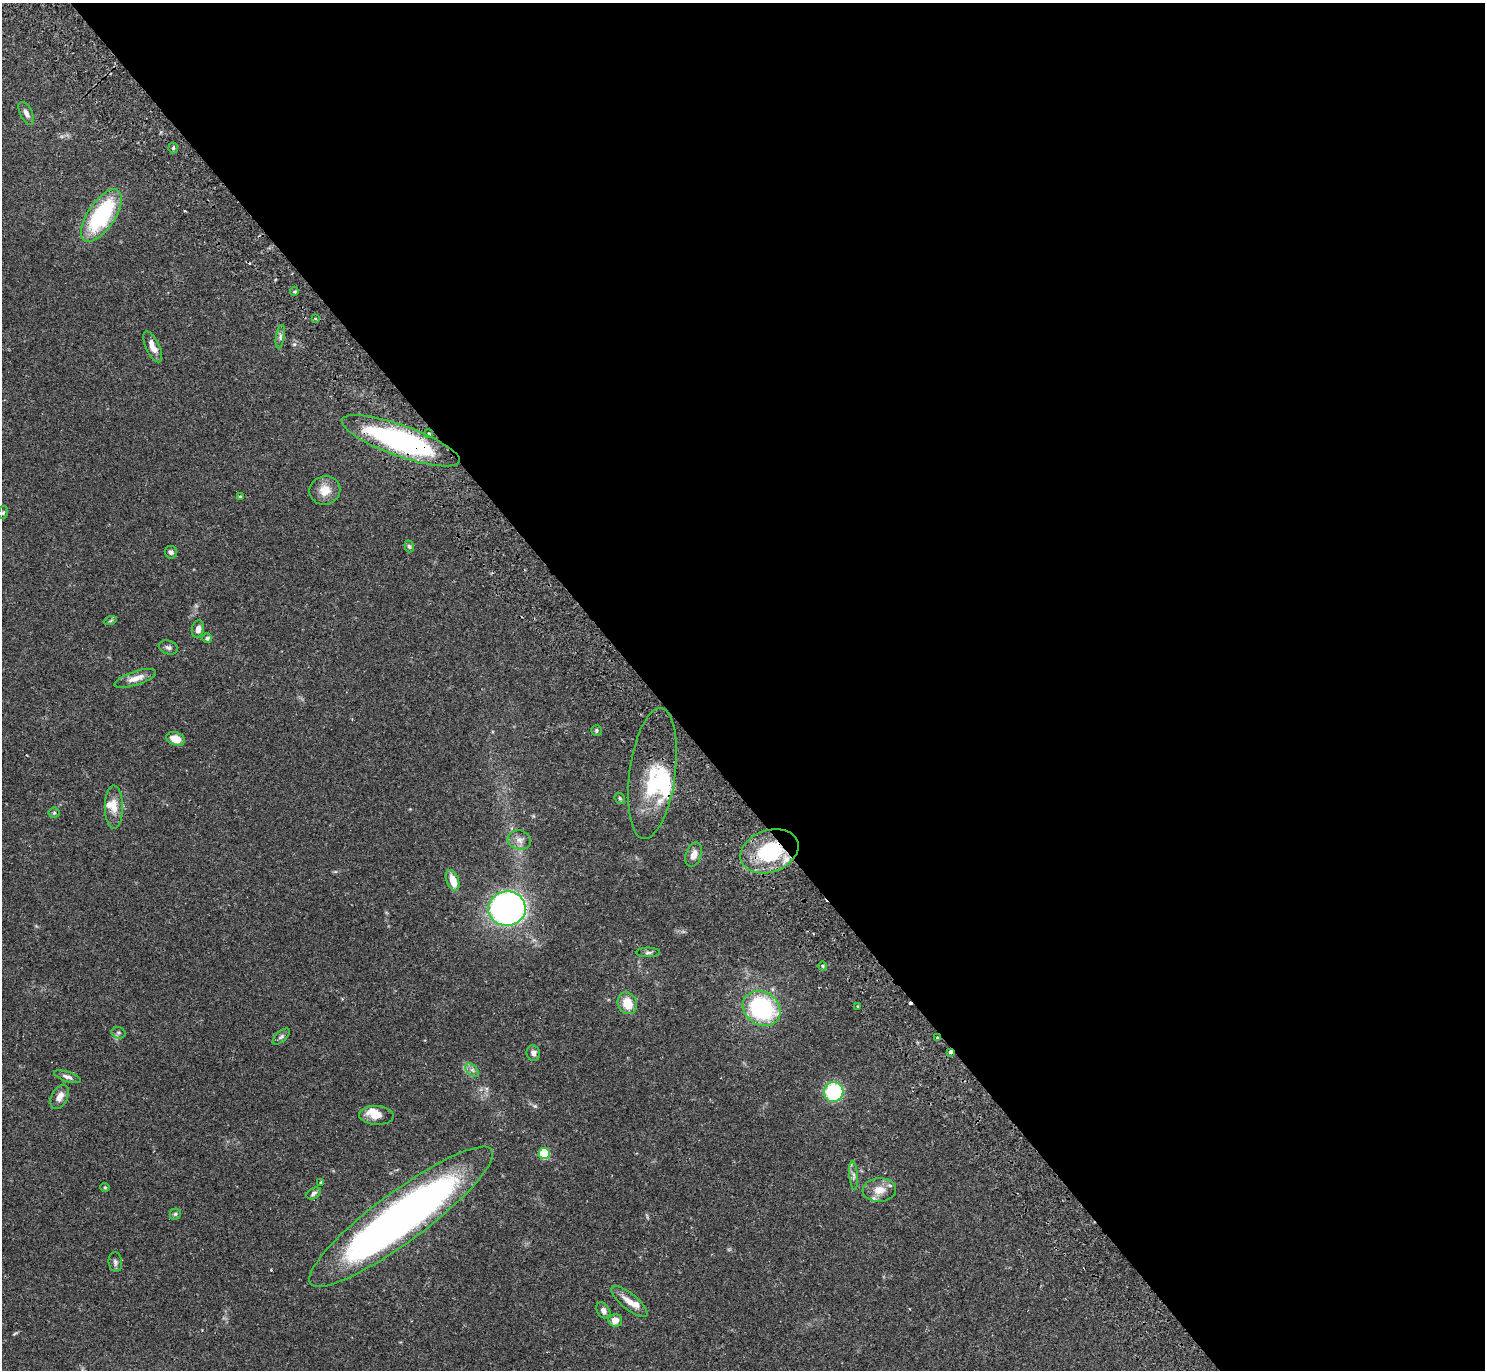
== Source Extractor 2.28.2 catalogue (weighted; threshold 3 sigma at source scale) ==
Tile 8 of 4 x 4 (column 4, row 2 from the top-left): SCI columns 4498-5980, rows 2935-4302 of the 6031 x 6007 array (HDU 1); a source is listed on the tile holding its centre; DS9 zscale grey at full resolution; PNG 1487 x 1372 px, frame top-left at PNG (2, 3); each listed source drawn as its Kron ellipse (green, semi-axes under 4 px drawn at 4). Shown black and unused: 57% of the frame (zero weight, under 2 of 3 exposures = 3% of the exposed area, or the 3 px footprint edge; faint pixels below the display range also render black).
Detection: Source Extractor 2.28.2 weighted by HDU 2 'WHT'; one run over the whole footprint, this tile lists its part. Background 0.0994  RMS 0.0061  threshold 0.0275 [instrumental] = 3 sigma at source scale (4.5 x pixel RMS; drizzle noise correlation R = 1.50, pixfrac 1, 0.05/0.05 arcsec/px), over >= 5 px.
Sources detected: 66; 2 inside a brighter object's white glare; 1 cosmic-ray / hot-pixel residue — neither listed nor drawn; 6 inside a brighter listed object's ellipse — not listed separately; the other 57 listed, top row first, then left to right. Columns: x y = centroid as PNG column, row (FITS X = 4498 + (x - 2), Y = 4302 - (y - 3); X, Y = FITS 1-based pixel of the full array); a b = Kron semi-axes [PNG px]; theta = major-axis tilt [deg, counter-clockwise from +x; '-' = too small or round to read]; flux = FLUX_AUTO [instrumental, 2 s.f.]
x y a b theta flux
26 113 12 6 -63 3.1
173 148 5 5 - 0.83
101 215 30 13 56 61
294 291 5 4 - 1.1
315 319 3 3 - 0.87
280 337 12 3 81 1.6
153 347 17 6 -65 5.7
429 434 4 4 - 1.2
401 441 62 15 -20 120
325 490 15 14 - 8.1
241 497 4 3 - 1
3 513 7 5 75 0.9
409 546 6 4 -71 0.95
171 552 6 6 - 1.5
110 621 7 4 19 0.9
198 629 9 6 80 3.5
207 638 5 5 - 1.5
168 647 9 7 -18 1.8
135 678 22 7 18 5.7
596 730 5 5 - 1
175 739 9 6 -19 8.7
652 774 66 23 82 33
620 798 6 5 - 0.85
114 807 21 9 -90 7.1
54 813 5 5 - 0.89
519 840 12 9 -13 4
769 851 30 21 20 44
694 855 13 8 71 4.8
453 880 11 6 -69 8.9
507 909 19 17 7 220
648 952 11 5 0 1.6
823 966 5 3 - 0.69
627 1003 11 9 -65 11
858 1007 3 3 - 0.69
762 1008 20 16 -32 72
118 1033 7 5 -20 1.3
281 1036 10 5 42 1.5
937 1038 3 3 - 1.1
950 1052 3 3 - 5.8
533 1053 8 6 -71 2.3
472 1070 8 5 -44 1.8
67 1077 14 5 -18 2.3
834 1092 10 9 - 42
60 1097 13 8 62 4.4
376 1115 17 9 -3 7.4
544 1153 5 5 - 44
854 1176 14 4 -85 2.2
321 1182 3 2 - 0.58
105 1187 4 4 - 0.63
879 1190 17 12 4 7.8
314 1193 8 5 30 1.6
175 1214 5 5 - 0.96
401 1217 113 25 36 390
115 1262 10 7 -84 1.7
629 1302 22 8 -39 6.5
603 1311 9 6 -58 2.8
615 1320 7 6 - 5.6
Overlapping masked pixels (flux is a lower limit): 4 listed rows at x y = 401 441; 769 851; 937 1038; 950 1052